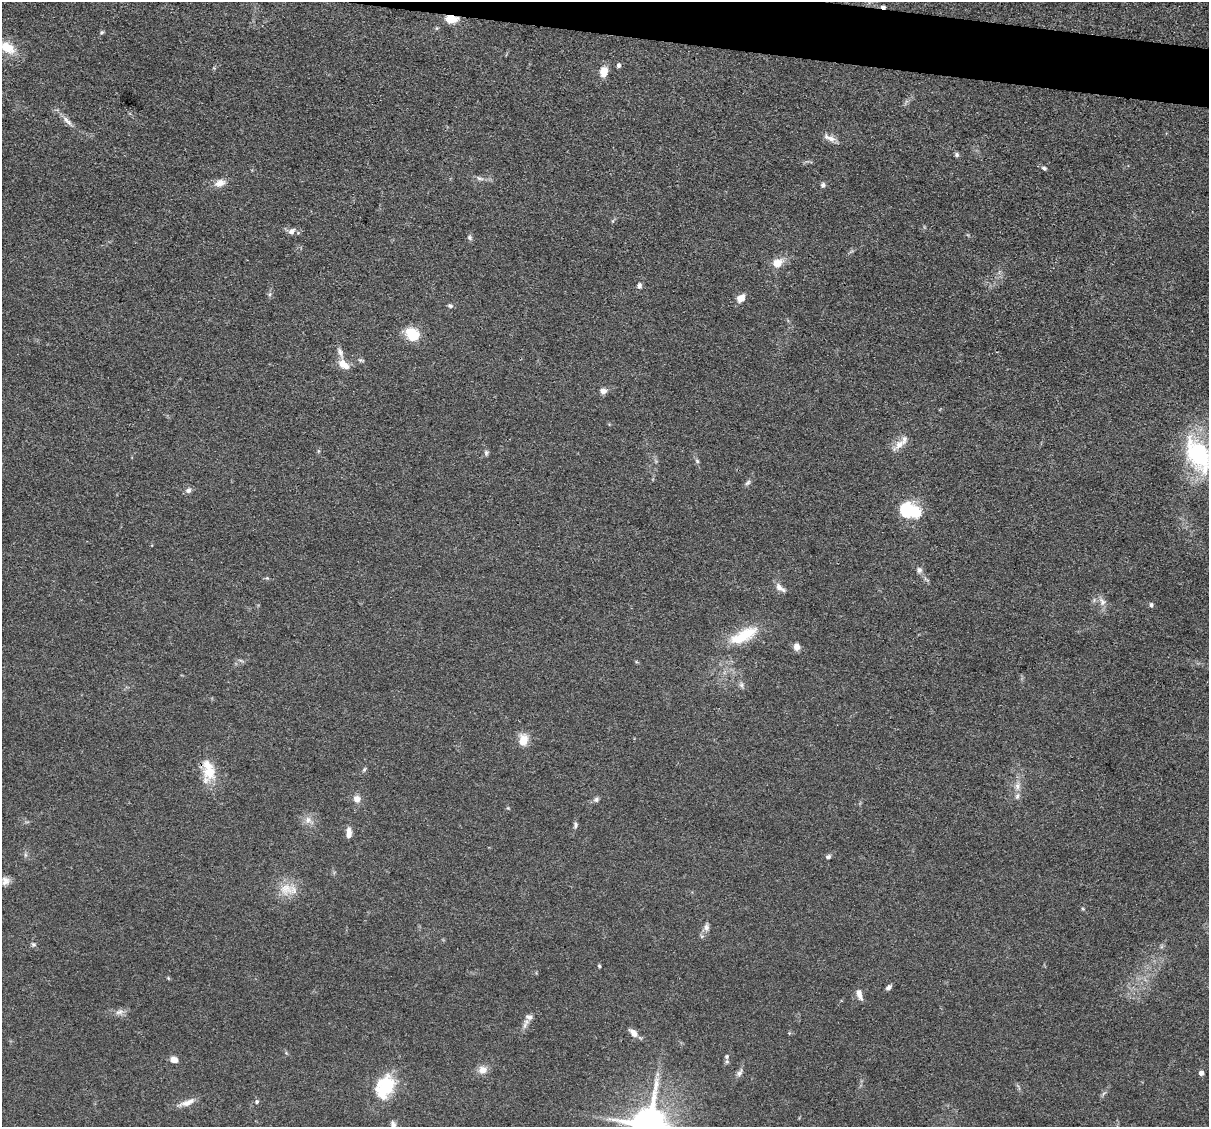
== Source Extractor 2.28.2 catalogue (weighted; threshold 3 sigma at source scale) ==
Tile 10 of 4 x 4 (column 2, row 3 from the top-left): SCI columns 1208-2414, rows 1359-2483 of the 4830 x 4851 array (HDU 1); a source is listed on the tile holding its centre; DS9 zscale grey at full resolution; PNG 1211 x 1129 px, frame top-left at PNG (2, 2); no overlay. Shown black and unused: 3% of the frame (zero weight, under 3 of 4 exposures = <1% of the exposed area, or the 3 px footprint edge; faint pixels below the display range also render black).
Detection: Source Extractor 2.28.2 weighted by HDU 2 'WHT'; one run over the whole footprint, this tile lists its part. Background 0.067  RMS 0.0061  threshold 0.0275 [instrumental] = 3 sigma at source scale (4.5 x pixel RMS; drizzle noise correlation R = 1.50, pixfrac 1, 0.05/0.05 arcsec/px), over >= 5 px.
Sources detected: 82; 2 inside a brighter object's white glare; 1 cosmic-ray / hot-pixel residue — not listed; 6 inside a brighter listed object's ellipse — not listed separately; the other 73 listed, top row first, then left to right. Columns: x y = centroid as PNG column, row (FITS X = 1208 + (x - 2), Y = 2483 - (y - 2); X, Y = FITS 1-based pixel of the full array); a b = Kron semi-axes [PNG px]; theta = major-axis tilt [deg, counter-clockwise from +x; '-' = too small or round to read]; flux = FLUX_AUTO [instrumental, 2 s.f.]
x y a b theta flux
451 19 17 9 -4 7.5
102 32 5 4 - 0.83
7 47 19 11 -29 13
619 65 5 5 - 2.1
604 72 10 7 79 8.7
67 121 21 6 -47 4.1
831 138 13 8 -24 4
957 155 6 5 - 1.3
1044 168 7 5 -27 1.2
479 178 11 5 -17 2
220 183 14 9 20 5.1
823 185 6 6 - 1.6
292 231 8 7 - 2.9
470 238 7 6 - 1.4
777 263 7 6 - 12
639 285 7 6 - 1.7
741 298 9 7 42 5.8
450 306 7 5 -13 1.3
414 336 18 17 - 12
340 352 16 6 -71 2.8
361 360 12 2 -11 0.94
343 364 12 7 -36 8.3
603 391 7 7 - 3
899 445 21 9 44 5.9
486 453 8 5 -81 1.3
1198 455 46 26 -62 61
697 461 6 5 - 1.1
748 483 10 5 41 1.5
188 490 8 7 - 2.1
911 512 25 15 4 22
919 570 8 7 - 2.1
267 578 5 4 - 0.75
779 587 13 8 -56 3.7
1102 602 13 8 -58 3.8
1151 605 6 5 - 1.4
739 638 30 16 10 17
797 647 7 7 - 4.2
741 685 9 5 -70 1.7
523 740 15 10 83 8.1
364 770 7 4 63 1
209 772 21 18 -45 14
1017 786 9 7 -73 2.9
1017 796 9 6 79 2.1
357 799 9 8 - 4.2
596 799 8 6 33 1.6
308 820 9 7 89 3.1
575 825 9 5 77 1.5
349 833 14 6 89 4
828 857 6 5 - 1.5
5 881 11 10 - 3.8
286 889 20 17 1 11
1083 909 5 4 - 0.65
706 927 10 7 79 2.7
33 944 7 6 - 1.3
599 966 5 4 - 0.72
168 978 6 3 -71 0.63
889 987 8 5 41 1.7
859 994 13 6 -76 3.8
119 1012 11 7 15 3
529 1017 11 6 -14 2.5
525 1025 11 6 75 2.4
634 1033 12 7 -46 4.6
727 1056 6 6 - 1.4
174 1060 8 6 -14 4.6
482 1070 13 11 10 4.7
739 1073 11 6 58 2.4
1201 1073 5 5 - 2.3
657 1074 7 4 -72 1.4
383 1091 22 20 -76 18
187 1102 22 7 20 5.4
257 1102 6 5 - 1.2
393 1124 8 6 -60 1.8
650 1125 11 10 - 1900
Overlapping masked pixels (flux is a lower limit): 1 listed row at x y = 451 19
Isophote crosses this tile's border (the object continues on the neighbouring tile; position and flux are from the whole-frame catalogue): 3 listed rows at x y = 7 47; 1198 455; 650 1125